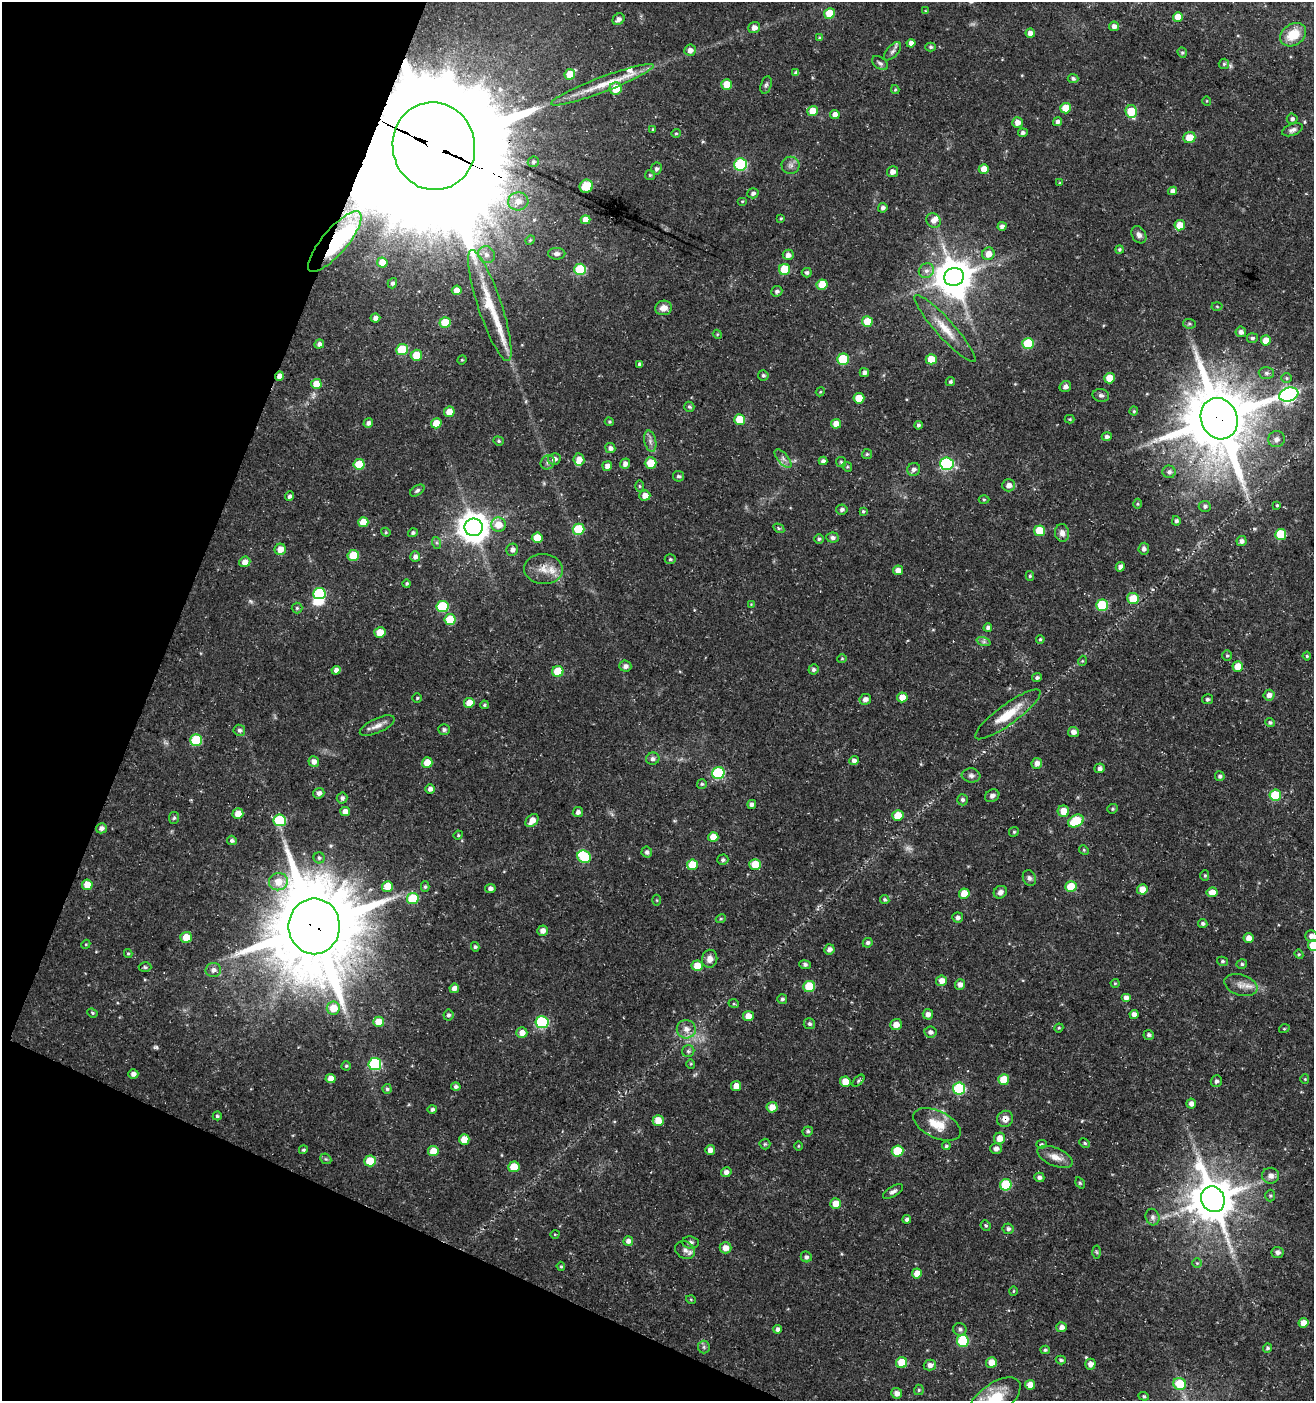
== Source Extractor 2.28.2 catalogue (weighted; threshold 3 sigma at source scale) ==
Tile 9 of 4 x 4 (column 1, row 3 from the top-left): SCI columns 209-1520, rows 1409-2807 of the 5730 x 5606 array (HDU 1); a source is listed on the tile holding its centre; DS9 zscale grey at full resolution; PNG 1316 x 1403 px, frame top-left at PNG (2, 2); each listed source drawn as its Kron ellipse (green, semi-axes under 4 px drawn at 4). Shown black and unused: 20% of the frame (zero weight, under 3 of 5 exposures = <1% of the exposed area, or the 3 px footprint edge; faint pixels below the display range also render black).
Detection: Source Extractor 2.28.2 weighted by HDU 2 'WHT'; one run over the whole footprint, this tile lists its part. Background 0.0259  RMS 0.0022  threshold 0.0101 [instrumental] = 3 sigma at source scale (4.5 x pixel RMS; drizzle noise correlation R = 1.50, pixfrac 1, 0.0396/0.0396 arcsec/px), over >= 5 px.
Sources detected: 413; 3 too faint to see at this stretch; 5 inside a brighter object's white glare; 1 long thin detection or spike segment (spike, bleed or trail) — neither listed nor drawn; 5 inside a brighter listed object's ellipse — not listed separately; the other 399 listed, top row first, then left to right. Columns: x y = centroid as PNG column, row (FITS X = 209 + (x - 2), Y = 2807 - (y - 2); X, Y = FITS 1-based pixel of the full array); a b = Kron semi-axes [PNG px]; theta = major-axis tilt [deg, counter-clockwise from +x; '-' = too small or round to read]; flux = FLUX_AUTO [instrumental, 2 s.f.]
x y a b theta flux
926 11 4 3 - 0.21
829 13 5 5 - 6.7
1178 17 5 5 - 3
618 19 6 5 - 1
1114 26 5 4 - 1
754 27 6 5 - 1.4
1030 33 5 4 - 1.3
1293 35 14 10 35 5
820 38 4 4 - 0.43
911 43 4 4 - 1
930 47 5 4 - 0.42
690 50 6 5 - 1.3
892 51 11 5 48 0.75
1182 53 5 4 - 0.34
880 63 9 5 -35 0.56
1224 64 5 5 - 0.36
796 73 4 4 - 0.63
570 74 5 5 - 3.9
1073 78 5 4 - 0.49
727 84 5 5 - 4.3
602 85 55 7 21 5.6
766 85 9 5 75 0.55
616 89 6 6 - 5.4
895 90 4 4 - 0.26
1207 101 5 3 - 0.18
1066 108 5 5 - 5.3
813 111 5 5 - 4.2
1131 111 6 5 - 7.3
835 114 5 4 - 1.3
1292 119 5 5 - 0.62
1017 122 5 5 - 1.7
1058 122 4 4 - 0.69
653 129 4 3 - 0.24
1292 130 11 5 20 0.85
676 133 4 4 - 0.29
1023 133 5 4 - 0.68
1189 137 6 5 - 3.4
434 146 44 41 -77 12000
533 162 5 5 - 0.43
741 164 6 6 - 19
791 165 9 8 - 0.98
656 169 6 5 - 0.5
984 169 5 5 - 2.3
892 172 5 5 - 1.3
650 175 5 5 - 0.31
1060 183 4 3 - 0.26
586 186 7 6 - 3.9
1173 191 4 4 - 0.93
753 193 5 5 - 0.65
518 201 10 9 - 2.2
742 201 5 3 - 0.22
883 208 5 4 - 0.71
781 218 3 3 - 0.23
585 220 5 4 - 1.9
934 220 7 7 - 1.1
1180 225 5 5 - 3.1
1002 226 4 4 - 0.8
1139 235 9 7 -60 0.94
530 240 5 4 - 0.28
335 242 38 12 49 19
1119 249 4 4 - 0.33
557 254 8 6 -1 0.89
988 254 6 6 - 2
486 255 9 8 - 1.2
788 255 5 5 - 1
382 262 5 5 - 2.9
580 269 6 5 - 14
785 269 5 5 - 7.4
926 271 8 7 - 1
807 273 5 5 - 0.56
954 277 10 9 - 590
392 283 5 4 - 0.59
822 285 5 5 - 6
457 290 5 4 - 2.2
777 291 6 5 - 0.61
490 306 58 12 -72 7.8
1217 306 5 3 - 0.22
664 308 8 7 - 1.8
375 318 5 4 - 1
867 321 5 5 - 5.2
445 323 5 5 - 6.1
1189 324 6 4 -6 0.37
945 329 44 9 -48 4.5
1241 332 5 5 - 0.81
717 334 5 3 - 0.21
1252 338 5 5 - 0.45
1266 340 5 5 - 2.5
1028 343 6 5 - 11
319 344 5 4 - 0.83
402 350 6 5 - 8.3
416 355 6 5 - 4.4
843 359 6 5 - 11
931 359 5 5 - 3.6
462 360 5 4 - 0.25
640 364 4 3 - 0.45
864 373 4 4 - 0.81
1266 373 7 6 - 0.64
763 375 5 5 - 0.44
279 376 4 4 - 1.3
1109 378 5 5 - 4.1
1286 378 5 5 - 0.35
950 382 5 4 - 0.4
316 384 5 5 - 3.1
1065 387 6 5 - 0.81
820 392 5 3 - 0.22
1101 395 8 6 -12 0.61
1289 395 10 6 17 62
859 398 5 5 - 4.6
689 407 5 5 - 0.4
1134 411 4 4 - 0.25
449 412 5 5 - 2.4
1070 419 5 4 - 0.27
1219 419 21 18 -67 1800
740 420 5 5 - 6.6
609 422 5 3 - 0.26
368 423 5 4 - 0.73
436 423 5 5 - 3.6
836 424 5 5 - 2.2
918 425 4 4 - 0.52
1107 437 5 4 - 0.62
1276 439 8 8 - 1.1
498 441 5 4 - 0.34
650 441 11 6 -77 0.92
610 448 5 5 - 0.9
867 454 5 5 - 0.34
554 459 6 5 - 1
579 459 6 5 - 1.9
783 459 11 5 -48 0.92
823 461 4 4 - 0.76
548 462 7 6 - 0.64
841 462 5 5 - 0.3
651 463 6 5 - 4.4
359 464 5 5 - 6.8
625 464 5 5 - 1.2
947 464 7 6 - 32
607 466 5 5 - 1.2
847 467 5 4 - 0.3
914 469 7 6 - 0.88
1169 472 6 6 - 0.74
678 476 5 5 - 0.5
1009 485 6 6 - 1.3
640 486 6 4 -89 0.28
417 490 8 4 34 0.51
645 495 5 5 - 1.9
289 496 5 4 - 0.57
984 500 5 3 - 0.25
1137 504 5 3 - 0.25
1277 505 4 3 - 0.26
1205 506 6 5 - 0.55
842 509 6 5 - 0.56
863 511 3 3 - 0.29
1176 521 4 4 - 0.53
363 522 5 5 - 3.3
498 525 7 7 - 3.5
474 527 9 9 - 360
779 528 6 4 -31 0.33
579 529 6 5 - 8.8
1040 531 5 5 - 7.1
386 532 5 4 - 0.27
413 533 5 4 - 0.49
1062 533 9 7 -82 1.1
1281 534 5 5 - 8.9
537 538 5 5 - 3.9
833 538 6 5 - 0.6
819 539 4 4 - 0.35
1242 541 5 5 - 0.82
437 543 6 4 -71 0.36
280 549 6 5 - 2.5
1144 549 6 5 - 0.78
512 550 6 6 - 0.95
353 555 6 5 - 6.7
415 557 5 5 - 0.86
670 559 5 4 - 0.37
245 562 6 5 - 1.7
1120 567 5 4 - 0.82
543 569 19 15 -3 3.2
898 570 5 5 - 1.4
1030 576 5 4 - 0.36
407 584 4 4 - 0.32
319 594 6 5 - 18
1133 598 6 5 - 4.8
751 604 4 4 - 0.18
1102 605 6 5 - 12
442 606 6 5 - 13
297 608 5 5 - 0.4
450 619 5 5 - 6.6
988 628 4 4 - 0.69
380 632 5 5 - 4.1
1040 639 4 3 - 0.31
984 642 7 4 -18 0.48
1227 656 5 5 - 0.36
1307 656 4 4 - 0.29
842 659 4 4 - 0.25
1082 661 5 3 - 0.19
625 666 6 5 - 0.92
1238 667 5 5 - 3.7
813 669 5 5 - 0.5
336 670 5 4 - 1.1
558 671 5 5 - 7.5
1037 678 5 4 - 0.51
1269 695 5 5 - 1.2
902 697 5 5 - 2.3
417 698 4 4 - 0.28
865 699 6 5 - 1
1207 699 5 5 - 0.42
469 703 5 5 - 2.9
484 705 4 4 - 0.35
1008 714 40 10 36 5.8
1270 722 5 4 - 0.44
377 726 19 7 25 1.7
239 730 6 5 - 0.63
444 730 6 5 - 0.54
1073 732 5 5 - 1.1
196 740 6 5 - 11
653 759 7 6 - 0.73
314 761 5 5 - 1.3
854 761 4 4 - 0.89
427 763 5 5 - 3
1037 763 5 5 - 1.4
1099 768 5 5 - 0.73
718 773 6 6 - 22
971 775 9 7 -6 0.83
1220 776 5 4 - 0.55
702 784 5 5 - 0.34
430 789 5 4 - 0.89
319 793 5 5 - 0.86
1275 795 6 5 - 9.4
992 796 7 6 - 0.77
342 798 5 5 - 0.66
962 800 5 5 - 0.55
752 804 4 4 - 0.73
1113 809 5 4 - 0.33
1063 811 6 5 - 3.3
345 812 5 4 - 1.9
578 812 5 5 - 0.79
238 814 5 5 - 2.9
898 815 5 5 - 4.7
174 818 6 5 - 0.42
280 820 6 6 - 14
532 821 7 5 45 2.1
1076 821 8 6 26 9.7
101 828 5 5 - 0.95
1014 832 5 4 - 0.33
458 835 5 4 - 0.27
713 837 5 5 - 2.9
232 840 5 4 - 0.55
1084 850 5 4 - 0.27
647 852 5 5 - 0.63
584 857 7 6 - 12
319 858 5 5 - 0.46
723 860 5 5 - 0.52
755 864 5 5 - 4.5
692 865 5 5 - 5.4
1205 876 5 4 - 0.31
1029 878 8 6 -66 0.7
278 882 9 8 - 3.4
87 885 5 5 - 4
387 886 5 5 - 4.3
425 887 5 4 - 0.4
1071 887 5 5 - 6.6
490 888 5 4 - 0.89
1142 889 5 5 - 2.4
1000 892 7 6 - 0.84
1212 892 5 5 - 2.3
964 894 5 5 - 4.3
413 899 6 5 - 10
657 900 5 3 - 0.22
885 900 5 4 - 0.39
958 917 5 5 - 0.71
721 919 5 4 - 0.26
1203 923 5 4 - 0.51
314 926 28 25 90 3100
542 931 5 5 - 1.3
1311 936 6 5 - 1.1
186 937 6 5 - 3.4
1249 938 5 5 - 1.8
868 943 5 4 - 0.52
86 944 5 3 - 0.21
1313 945 5 5 - 4.6
475 947 4 4 - 0.42
829 949 5 5 - 0.97
128 953 4 4 - 0.29
1299 954 5 4 - 0.27
710 959 9 7 81 1.5
1222 961 5 4 - 0.34
1242 964 5 4 - 0.39
805 965 6 4 -8 0.48
697 966 5 5 - 3.1
145 967 6 4 -2 0.41
213 970 8 7 - 1.1
942 981 5 5 - 1.8
1115 983 4 4 - 0.25
960 984 5 5 - 1.1
1241 985 17 10 -18 2
809 986 6 5 - 7.4
454 988 5 4 - 1.2
1126 998 5 4 - 1
782 999 5 5 - 0.51
734 1004 5 3 - 0.22
333 1008 6 6 - 4.3
92 1013 5 4 - 0.29
928 1014 5 5 - 1.1
1134 1014 4 4 - 1.1
448 1015 5 5 - 0.55
748 1016 5 5 - 2.5
379 1022 5 5 - 3.8
542 1022 6 6 - 22
809 1024 6 5 - 0.49
896 1025 6 5 - 2
1059 1028 5 4 - 0.27
686 1029 9 9 - 1.8
1284 1029 5 3 - 0.2
930 1032 6 5 - 0.78
522 1033 5 5 - 1.8
1149 1035 5 5 - 0.53
688 1051 6 6 - 0.49
375 1064 6 6 - 21
691 1064 4 4 - 0.26
346 1066 4 4 - 0.29
133 1074 5 4 - 0.99
331 1078 5 4 - 1.9
1305 1079 4 4 - 0.23
1004 1080 5 5 - 4.9
858 1081 7 4 45 0.36
1216 1081 6 5 - 0.6
845 1082 5 5 - 2.9
736 1086 5 5 - 2.2
456 1087 5 4 - 0.57
959 1088 6 6 - 21
387 1089 5 4 - 0.41
1191 1104 5 5 - 1
772 1107 5 5 - 2.4
432 1109 5 4 - 0.61
217 1116 4 4 - 0.4
1005 1119 8 8 - 1.5
658 1120 5 5 - 3.1
937 1124 25 13 -26 4.4
808 1131 5 5 - 0.39
999 1138 6 5 - 2.1
464 1139 5 5 - 3.3
1085 1143 5 4 - 0.36
765 1144 5 5 - 0.38
1041 1144 5 4 - 0.31
798 1146 5 3 - 0.22
946 1146 4 4 - 0.38
996 1149 6 5 - 0.97
303 1150 4 4 - 0.35
710 1150 5 5 - 1.3
433 1151 5 5 - 3.3
897 1151 6 5 - 7.7
1055 1157 19 9 -22 2.2
326 1159 6 4 -42 0.35
370 1161 6 5 - 5.8
514 1167 5 5 - 4.4
726 1172 5 5 - 0.95
1270 1176 8 8 - 1.3
1039 1177 5 4 - 0.75
1080 1183 6 4 -56 0.32
1006 1185 6 5 - 14
893 1192 11 5 31 0.77
1270 1195 6 5 - 0.39
1213 1199 13 11 -66 990
836 1204 5 5 - 3.1
1153 1217 8 7 - 0.83
907 1219 4 4 - 0.56
986 1225 5 5 - 0.37
1008 1229 5 5 - 0.59
555 1234 5 3 - 0.18
628 1241 5 4 - 0.94
691 1242 8 6 -7 0.63
726 1248 6 5 - 1.8
685 1250 10 8 -32 1.1
1097 1252 6 4 -87 0.33
1277 1253 6 5 - 0.94
806 1257 6 5 - 0.61
1197 1263 5 4 - 0.3
561 1266 4 4 - 0.28
917 1273 5 5 - 2.7
1013 1291 5 3 - 0.21
691 1300 5 3 - 0.21
1304 1323 5 5 - 2.3
1062 1327 5 5 - 1.2
778 1329 4 4 - 0.69
960 1329 6 6 - 0.61
963 1341 6 6 - 16
704 1347 6 6 - 0.47
1267 1348 5 4 - 0.4
1045 1350 4 4 - 0.32
1061 1360 5 4 - 0.39
991 1362 5 5 - 2.6
902 1363 5 5 - 6.3
1090 1364 5 5 - 1.5
930 1365 6 5 - 1.1
1180 1384 6 6 - 6.4
1030 1385 5 5 - 2.2
919 1390 5 5 - 0.31
897 1393 5 5 - 1.4
1144 1396 5 4 - 0.35
994 1399 30 15 36 8.3
Overlapping masked pixels (flux is a lower limit): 6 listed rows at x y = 434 146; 335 242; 279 376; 1219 419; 314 926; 1005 1119
Isophote crosses this tile's border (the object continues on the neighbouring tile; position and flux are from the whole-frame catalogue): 3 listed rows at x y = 1311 936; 1313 945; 994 1399